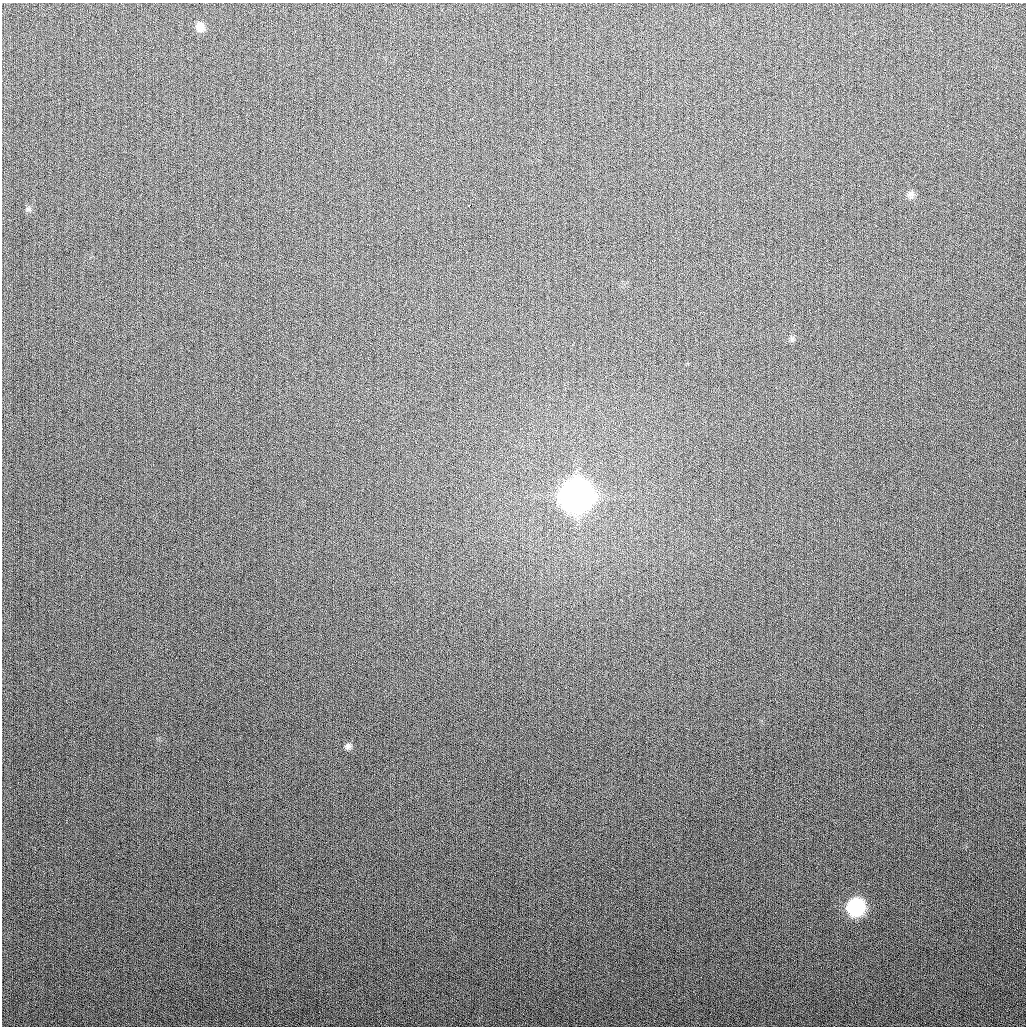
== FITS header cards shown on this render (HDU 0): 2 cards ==
NAXIS1  =                 1024
NAXIS2  =                 1024

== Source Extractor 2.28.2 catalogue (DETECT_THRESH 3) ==
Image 1024 x 1024 px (HDU 0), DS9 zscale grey, 1 PNG px = 1 image px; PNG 1028 x 1028 px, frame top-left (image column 1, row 1024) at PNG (2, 3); no overlay
Background 276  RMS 11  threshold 32.6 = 3 sigma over >= 5 px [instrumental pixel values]
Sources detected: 8; all 8 listed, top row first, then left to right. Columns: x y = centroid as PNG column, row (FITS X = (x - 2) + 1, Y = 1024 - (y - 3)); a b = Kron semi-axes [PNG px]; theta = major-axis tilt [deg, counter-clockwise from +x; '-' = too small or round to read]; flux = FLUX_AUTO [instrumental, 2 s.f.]
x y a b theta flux
200 27 11 9 -76 6.7e+03
911 194 9 9 - 3.0e+03
469 205 3 3 - 9.5e+03
28 209 10 3 -29 1.1e+03
792 339 7 6 - 1.7e+03
576 495 13 12 - 1.9e+06
348 746 8 8 - 2.9e+03
856 907 11 10 - 1.3e+05